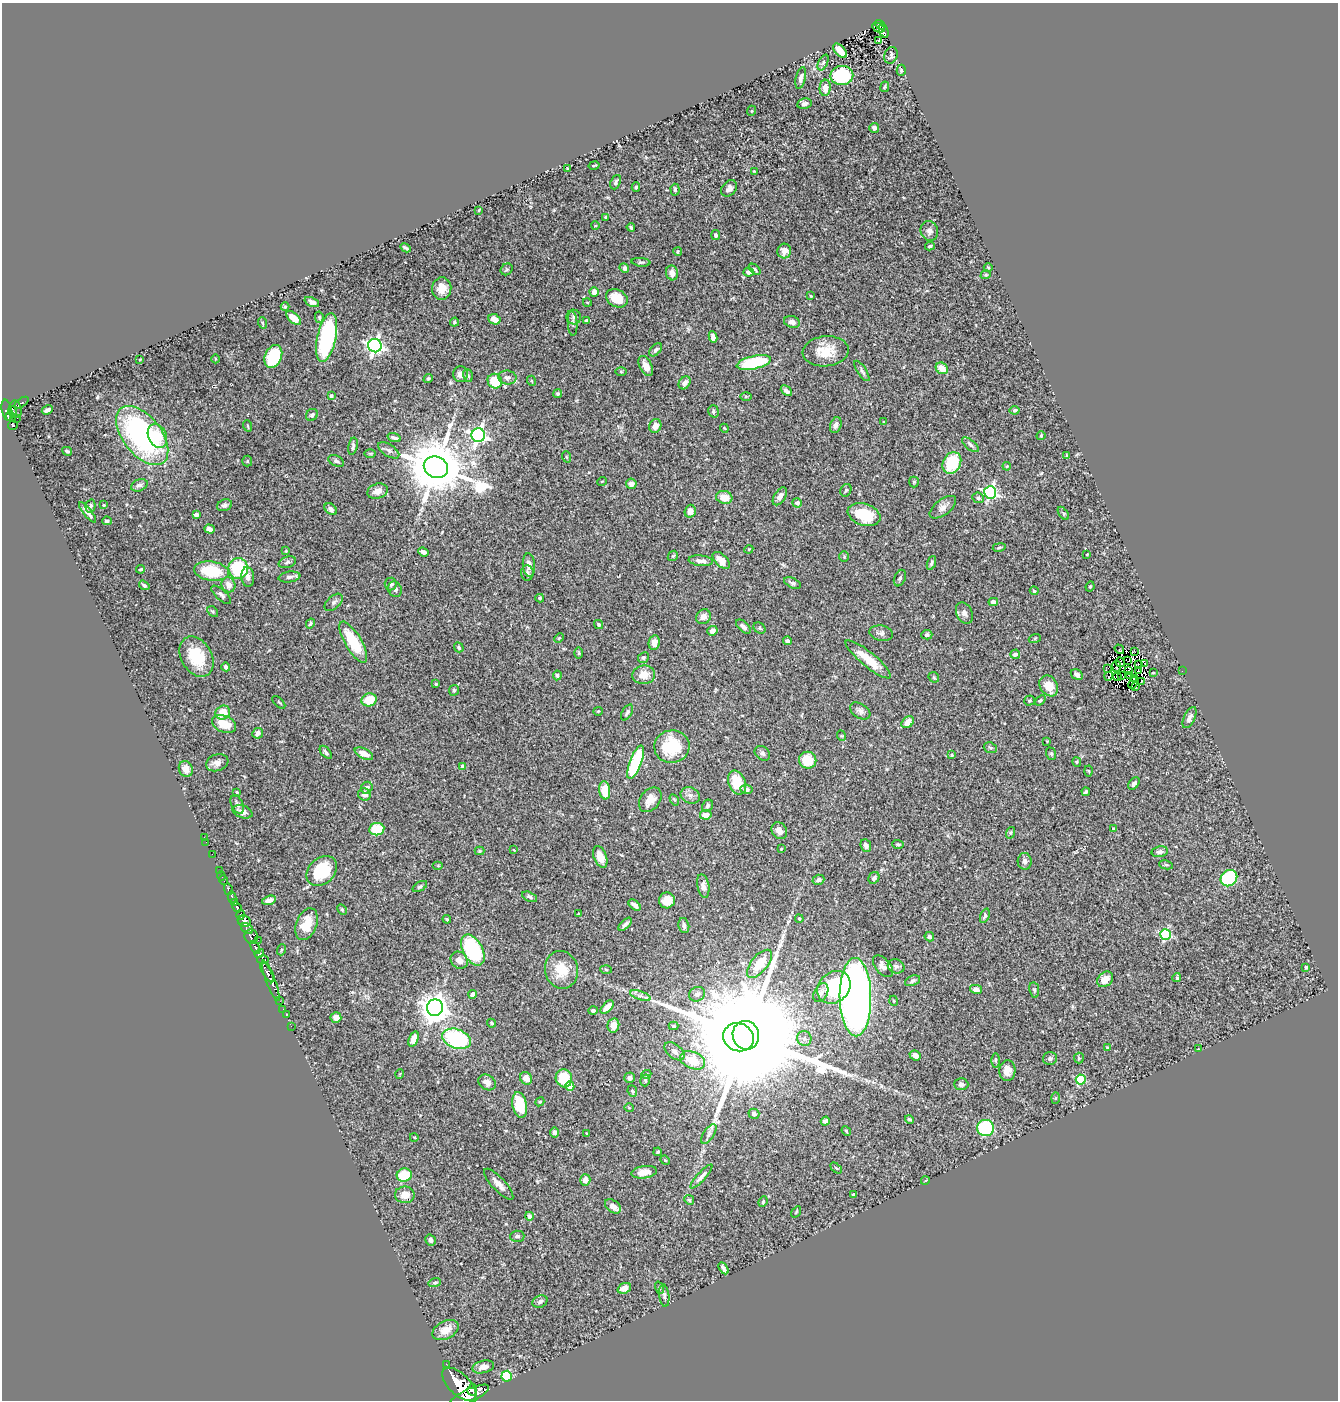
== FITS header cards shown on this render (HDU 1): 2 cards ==
NAXIS1  =                 1336
NAXIS2  =                 1398

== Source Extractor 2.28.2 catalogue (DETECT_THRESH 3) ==
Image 1336 x 1398 px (HDU 1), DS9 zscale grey, 1 PNG px = 1 image px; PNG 1340 x 1402 px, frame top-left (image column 1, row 1398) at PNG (2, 3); each listed source drawn as its Kron ellipse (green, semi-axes under 4 px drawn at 4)
Background 0.564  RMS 0.022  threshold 0.0663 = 3 sigma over >= 5 px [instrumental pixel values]
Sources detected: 417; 4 with non-positive FLUX_AUTO (blend fragments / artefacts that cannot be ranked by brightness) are neither listed nor drawn; the other 413 listed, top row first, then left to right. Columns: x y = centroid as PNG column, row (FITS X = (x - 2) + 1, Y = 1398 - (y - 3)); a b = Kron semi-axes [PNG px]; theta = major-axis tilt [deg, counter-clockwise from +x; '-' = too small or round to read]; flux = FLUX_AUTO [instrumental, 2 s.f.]
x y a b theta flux
880 25 6 3 -34 62
878 28 6 3 -26 36
884 31 7 4 -70 160
879 41 3 3 - 2.4
840 51 8 5 -47 19
891 55 9 6 70 4.4
823 63 8 4 63 2.8
901 70 5 4 - 1.8
842 75 11 9 2 110
801 78 11 5 77 5.4
885 87 5 2 - 1.5
825 88 8 5 85 12
804 104 7 5 8 4.3
751 111 5 3 - 1
874 128 5 5 - 4.1
594 165 5 2 - 1.5
567 168 3 2 - 1.3
754 171 3 2 - 1.1
616 182 7 5 68 2.9
636 187 5 4 - 2.1
729 188 9 7 50 6.1
675 190 6 4 -87 2.7
479 210 4 2 - 0.98
606 217 4 3 - 2.1
595 226 4 3 - 1.2
631 227 4 3 - 1.9
929 231 10 8 -68 7.2
716 235 5 4 - 2.8
930 246 5 3 - 2.5
406 248 6 3 -28 2.7
784 251 7 7 - 8.8
678 252 4 4 - 2.2
641 262 9 4 -5 2.9
624 268 5 4 - 4.4
988 268 4 4 - 1.5
507 269 6 5 - 2.3
755 269 7 4 -39 2.3
749 272 5 4 - 3.3
672 273 7 6 - 9.2
986 275 5 4 - 1.9
442 289 11 9 85 16
594 292 5 4 - 10
811 296 4 3 - 1.1
617 298 11 8 -29 32
312 302 7 4 -24 5.2
587 302 4 3 - 1.1
285 307 4 4 - 1.8
319 317 5 4 - 2.2
574 317 7 7 - 4.1
294 318 9 4 -42 15
494 319 6 5 - 13
586 320 4 3 - 2.1
454 322 4 3 - 2.2
792 322 8 6 -16 6.7
263 323 6 3 -69 1.8
573 323 12 4 -87 3.5
713 337 6 4 -80 6.7
327 338 25 9 78 190
375 346 7 6 - 540
656 350 8 5 46 4.1
826 351 23 15 6 37
273 356 12 8 66 81
140 359 3 2 - 1.1
215 359 4 3 - 1.3
754 362 17 6 12 110
646 366 11 6 -65 12
942 368 6 5 - 20
862 371 12 4 -56 4
621 372 6 4 -1 1.4
460 374 8 7 - 7.1
468 376 6 4 -73 2.6
428 378 5 4 - 2.1
507 378 9 7 -7 6.2
495 381 7 7 - 49
532 381 5 3 - 1.3
685 383 7 5 53 6.9
786 391 6 4 -42 5
558 393 4 4 - 2.9
331 396 4 3 - 2.7
746 396 6 4 0 1.7
22 403 8 4 34 55
15 409 8 6 -79 400
7 410 11 5 -78 450
47 410 6 3 27 4.5
1015 410 5 4 - 2.4
12 411 5 4 - 210
713 411 6 5 - 3.3
312 415 6 5 - 4.6
11 417 5 4 - 190
17 418 4 3 - 52
884 422 4 3 - 1.6
13 425 5 4 - 210
836 425 8 5 73 5.3
248 426 6 3 -70 1.4
655 426 7 6 - 11
724 428 4 3 - 1.2
142 435 34 19 -52 290
478 435 7 6 - 530
1041 435 5 3 - 1.7
157 436 12 9 -65 31
394 438 7 4 -17 3.9
970 445 10 5 -38 3.9
353 446 9 4 78 3.6
389 450 12 6 -33 5.1
67 451 5 3 - 3
370 453 6 4 0 1.6
1067 456 4 3 - 2
567 457 6 3 -70 1.8
247 461 5 5 - 1.8
336 461 8 5 -25 3.5
952 463 11 9 63 69
1007 466 4 4 - 1.5
436 467 12 10 -23 11000
602 481 5 3 - 1.1
914 482 5 5 - 1.7
631 484 5 5 - 9.8
139 485 8 5 23 5
846 490 6 5 - 2.4
377 491 10 7 19 11
990 492 6 6 - 280
780 496 10 5 58 7.9
724 497 8 6 -15 19
978 498 6 5 - 3.6
797 503 5 4 - 4.3
104 505 3 3 - 1.1
224 505 8 5 20 4.3
90 506 7 4 76 3.1
943 507 15 7 37 9.6
331 509 7 5 -42 5.2
690 511 6 5 - 8.2
87 512 12 3 -51 6.3
1063 513 7 4 -54 2.3
196 515 4 4 - 4.9
864 515 17 10 -19 51
107 521 5 4 - 3.4
210 529 5 4 - 7.5
999 547 6 3 10 1.7
749 549 4 3 - 1.2
286 551 3 3 - 1.2
423 552 5 4 - 4.3
1087 554 4 2 - 0.88
673 556 6 4 43 2
844 557 5 4 - 1.6
721 560 10 6 -45 15
701 561 12 5 -7 9
287 562 9 5 17 3.7
931 563 7 4 69 3.1
529 565 12 6 -85 11
141 569 4 3 - 2
238 569 10 10 - 81
211 571 17 9 -8 67
527 573 7 6 - 3.8
248 577 10 6 -84 6.5
289 577 11 5 8 5.4
900 578 9 5 66 3.2
792 583 9 5 -25 3.9
391 584 6 6 - 3.4
144 585 6 4 -35 3.6
229 585 7 7 - 12
1090 587 5 3 - 1.8
395 589 8 6 -61 4.9
1034 591 4 4 - 2.4
221 595 12 5 -42 4.6
540 598 4 3 - 2
334 602 11 6 42 4.7
993 602 4 4 - 6.6
213 611 6 4 -41 2.3
964 613 11 8 -64 7
703 617 8 7 - 7.6
310 623 5 4 - 2.9
599 624 5 4 - 2
743 627 9 5 -42 5.6
760 628 6 5 - 2.1
712 631 5 4 - 7.4
881 633 12 7 -11 5.8
927 635 5 4 - 4.3
559 638 5 3 - 1.4
1035 638 6 4 19 1.6
787 641 4 4 - 4.1
353 642 23 8 -59 62
654 643 7 5 80 12
459 647 5 4 - 2.7
1119 649 5 2 - 6.7
1135 652 2 2 - 0.088
579 653 6 4 90 1.9
1015 654 5 4 - 4.8
196 657 22 15 -60 54
643 658 6 5 - 2.7
868 659 28 7 -39 31
1128 661 3 2 - 0.62
1120 662 5 2 - 0.46
1145 663 3 3 - 680
1138 665 3 2 - 2.5
1116 666 6 2 90 2.1
226 667 4 4 - 4.5
1108 668 2 2 - 0.95
1128 670 4 2 - 4.5
1139 671 4 2 - 1.3
1182 671 2 2 - 14
1153 673 4 2 - 1.2
557 675 5 4 - 2.7
644 675 11 9 8 18
1077 675 6 5 - 4.2
1109 676 4 2 - 0.76
1121 676 4 2 - 3.4
1130 676 3 2 - 2.6
934 677 6 4 -45 1.9
1117 677 4 3 - 0.78
1135 678 3 2 - 1.7
1142 681 3 2 - 1.3
1133 683 6 2 68 1.9
436 684 4 4 - 1.8
1049 686 11 8 -59 23
1136 686 3 2 - 1
454 690 5 5 - 3.1
369 700 8 6 17 31
1040 700 6 4 38 2.5
1029 701 5 5 - 2
279 702 8 3 -44 1.4
598 711 5 4 - 1.3
860 711 11 7 -33 6.4
627 712 9 5 60 3.3
223 713 7 6 - 25
1189 718 11 5 65 5.9
908 722 7 5 42 15
224 724 13 8 -24 27
258 733 5 5 - 7.2
842 736 5 3 - 1.4
1047 741 2 2 - 0.97
672 746 17 16 - 55
990 748 7 5 -21 3
326 752 8 4 -49 3.3
762 753 8 6 -42 3.8
364 754 10 5 -27 14
1051 754 6 5 - 2
952 755 4 3 - 1.5
808 760 9 8 - 33
636 762 17 6 69 120
1077 762 4 4 - 1.6
217 763 11 8 19 11
463 766 4 4 - 8.5
186 769 8 6 -67 10
1089 771 5 3 - 1.5
737 783 12 8 -68 39
1134 784 7 4 51 3.8
367 788 6 5 - 4.8
746 789 6 5 - 5.7
605 790 9 5 -83 32
237 792 4 3 - 1.4
1086 792 4 3 - 2.5
364 794 6 6 - 6.7
690 795 10 8 -25 6.4
650 800 14 9 52 16
674 800 6 4 -58 2
237 804 10 6 -65 4.9
708 806 6 5 - 3.6
243 812 10 6 -20 9.9
706 815 5 5 - 13
377 829 7 6 - 51
1113 829 4 2 - 1
779 831 9 7 -55 9.6
1010 833 6 4 71 2.1
204 838 2 2 - 8
206 842 2 2 - 2.9
898 844 6 4 -2 2.4
866 846 6 5 - 6
781 849 2 2 - 1.1
514 850 3 2 - 1
480 851 5 4 - 1.6
1160 852 8 5 11 4.4
212 854 3 2 - 3.4
600 857 11 6 -69 17
1025 861 8 7 - 5.1
1166 865 7 4 -8 2.5
438 866 5 3 - 1.4
219 870 2 2 - 7.3
322 871 17 12 42 73
221 876 5 2 - 11
874 878 6 5 - 5.6
1229 878 9 7 41 130
224 880 4 2 - 12
818 880 6 5 - 5.1
420 886 8 4 31 2.8
703 886 12 6 -79 7.7
228 889 6 3 -76 190
232 897 6 3 -77 320
530 897 8 4 -26 3.8
269 900 7 4 16 8.3
667 900 8 8 - 19
234 903 3 3 - 140
635 905 7 4 -39 5.6
237 907 5 3 - 670
342 909 6 4 -62 1.8
240 914 5 3 - 430
578 914 3 2 - 1
985 916 7 4 69 3.3
447 919 4 3 - 1.7
799 919 4 3 - 1.5
244 921 7 5 -30 1100
307 924 16 10 68 28
625 924 8 4 44 4.7
684 925 8 5 -77 4.6
247 928 6 5 - 470
1165 934 5 5 - 150
251 937 7 6 - 840
929 937 5 4 - 2.7
258 940 2 2 - 8.6
255 947 7 3 -61 270
281 950 6 3 71 1.8
473 950 17 9 -62 160
259 953 5 3 - 240
263 960 6 3 2 170
459 960 9 8 - 12
759 964 17 8 50 31
883 966 13 7 -50 9.9
896 966 8 7 - 5.4
1306 967 3 3 - 2
561 970 19 16 -77 34
606 970 6 4 -3 1.8
267 972 11 3 -60 840
1177 978 4 4 - 2.9
1105 979 9 7 39 16
271 981 21 4 -69 1100
912 981 8 4 24 3.3
834 987 18 15 43 86
976 989 6 4 -11 8.7
1034 990 8 5 -81 2.5
821 993 10 6 61 6.5
472 994 4 3 - 3.9
697 994 8 7 - 6.1
640 996 11 4 -18 5.7
855 997 39 16 -89 1400
279 1000 2 2 - 10
894 1001 5 3 - 1.3
607 1007 8 4 46 14
435 1008 8 8 - 1900
283 1009 2 2 - 12
593 1010 5 4 - 3.5
286 1015 2 2 - 13
336 1017 5 5 - 8.5
492 1023 4 3 - 1.9
613 1025 7 6 - 15
291 1026 2 2 - 11
673 1026 5 4 - 1.8
746 1035 14 13 - 95000
738 1037 15 14 - 12000
413 1039 8 4 70 12
457 1039 15 9 -20 150
804 1039 7 7 - 4.9
1108 1048 4 4 - 3
1198 1049 4 3 - 0.97
674 1051 12 7 -40 6.2
915 1056 6 5 - 9.3
1050 1058 7 6 - 3.8
1079 1058 5 5 - 1.9
693 1060 13 8 -23 32
996 1060 7 3 -89 2
1007 1071 10 8 87 12
400 1074 4 3 - 1.1
646 1074 5 4 - 1.6
526 1078 6 5 - 9.8
564 1078 9 8 - 48
630 1078 5 5 - 3.9
1081 1079 5 5 - 84
645 1080 6 4 73 2.1
487 1082 9 7 -32 7.3
961 1084 7 6 - 3.9
570 1086 4 4 - 22
632 1091 6 4 -68 2.3
1056 1098 6 4 88 1.7
540 1102 5 4 - 1.8
520 1105 13 7 -78 48
629 1108 5 3 - 1.2
754 1114 5 5 - 4.9
909 1119 4 3 - 2.1
825 1121 5 4 - 4.2
985 1128 8 8 - 140
846 1131 5 4 - 1.6
554 1132 5 4 - 3.4
587 1134 3 3 - 1.6
709 1134 11 5 57 5.7
414 1137 4 3 - 1.3
658 1152 4 3 - 1.8
665 1160 5 4 - 1.7
836 1168 6 4 -43 2
644 1172 13 6 9 15
404 1175 7 6 - 41
701 1177 15 4 47 6.7
585 1180 6 5 - 11
925 1181 4 3 - 1.3
499 1184 20 6 -47 11
853 1194 3 3 - 2
405 1195 10 8 0 15
689 1200 5 4 - 2.3
763 1202 5 3 - 1.7
613 1206 9 6 -38 12
796 1212 6 3 55 1.4
529 1216 4 4 - 7.9
517 1236 7 5 4 3.5
430 1240 6 5 - 4.4
723 1268 7 4 -59 5.1
435 1282 6 4 16 2.3
624 1288 7 5 22 7.9
659 1288 6 4 -72 2.1
664 1296 11 5 -83 4.8
540 1302 8 6 27 4.1
445 1330 14 8 28 17
446 1364 2 2 - 7.7
483 1367 11 6 14 8.7
507 1376 5 5 - 110
459 1384 21 10 -44 5500
472 1390 6 4 81 820
469 1396 22 7 25 4300
At the frame edge (FLAGS 8, measured only in part): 1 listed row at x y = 469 1396
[4 non-positive-flux detections neither listed nor drawn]